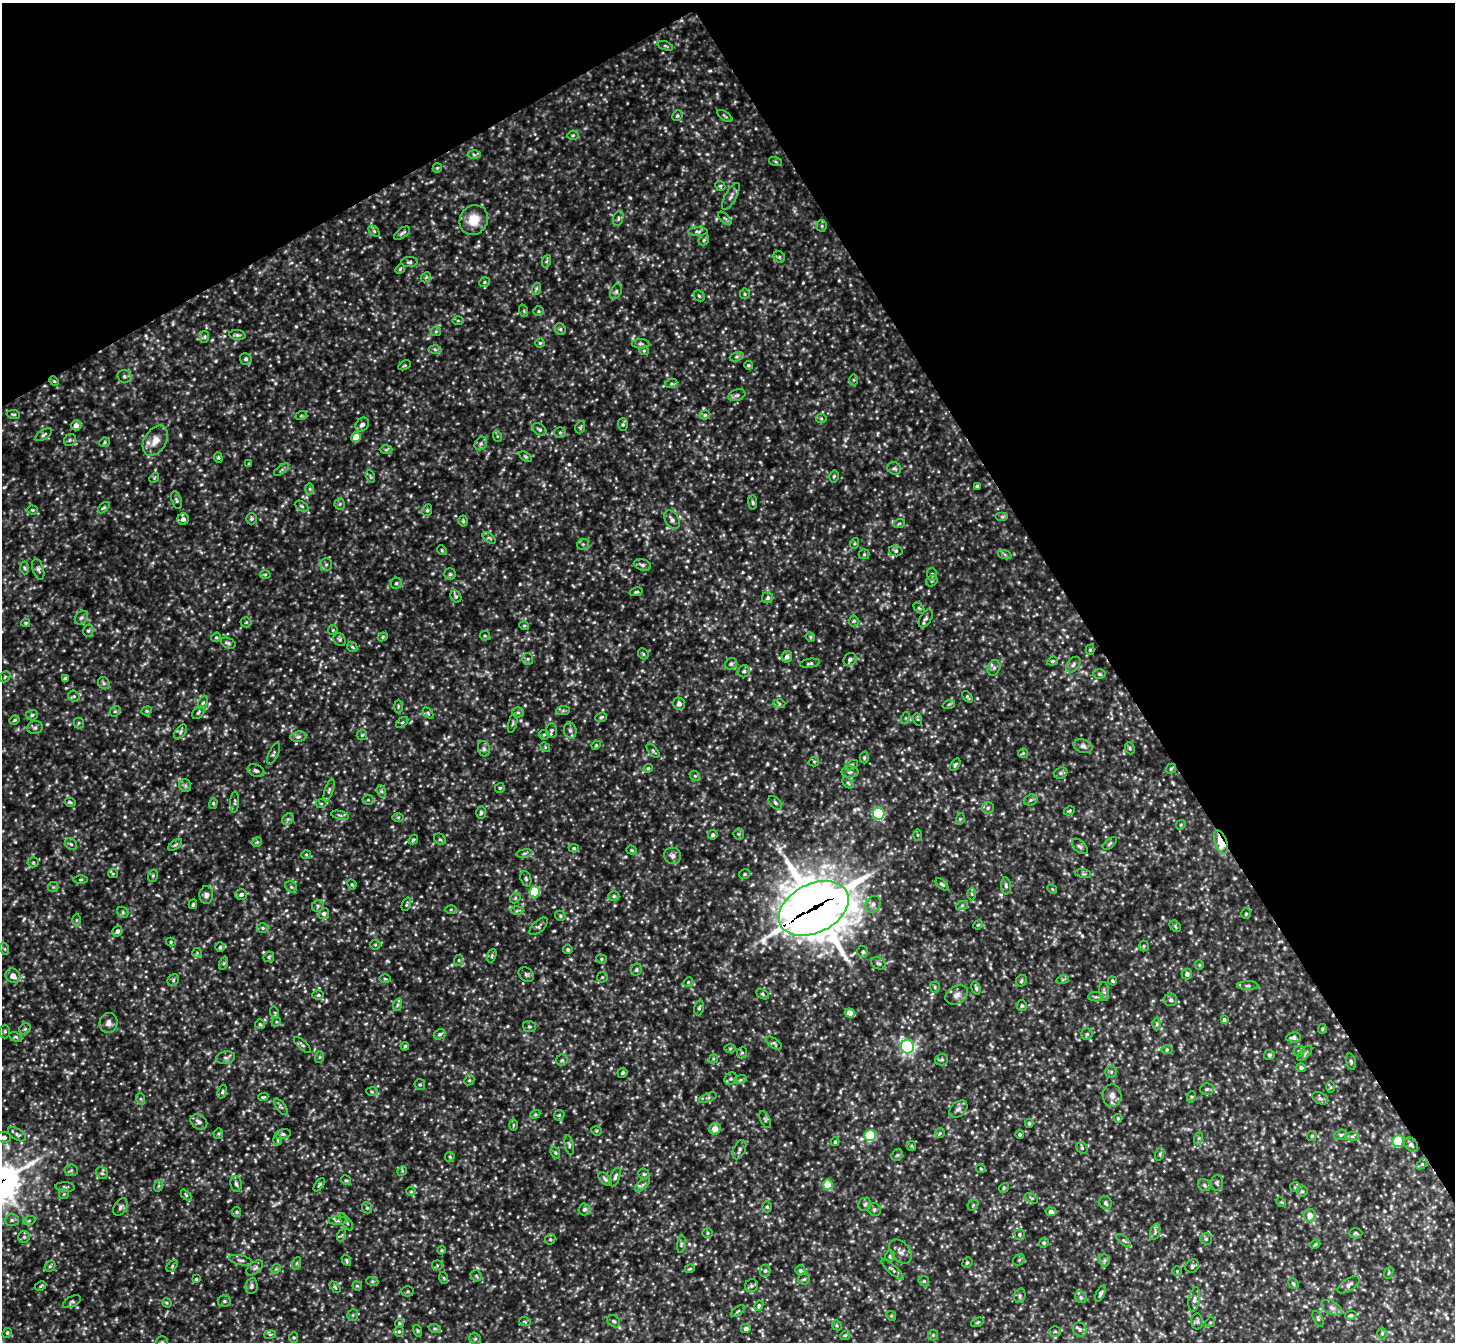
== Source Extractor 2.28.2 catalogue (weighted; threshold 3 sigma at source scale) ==
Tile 3 of 4 x 4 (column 3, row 1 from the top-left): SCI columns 2910-4362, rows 4313-5652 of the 5816 x 5808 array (HDU 1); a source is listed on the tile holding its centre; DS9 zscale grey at full resolution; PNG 1457 x 1344 px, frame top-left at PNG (2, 3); each listed source drawn as its Kron ellipse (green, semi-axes under 4 px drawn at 4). Shown black and unused: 31% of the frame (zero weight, under 2 of 3 exposures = <1% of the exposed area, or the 3 px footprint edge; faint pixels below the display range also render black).
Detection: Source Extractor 2.28.2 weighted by HDU 2 'WHT'; one run over the whole footprint, this tile lists its part. Background 0.204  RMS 0.021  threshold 0.095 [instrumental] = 3 sigma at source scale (4.5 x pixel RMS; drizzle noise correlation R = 1.50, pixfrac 1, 0.05/0.05 arcsec/px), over >= 5 px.
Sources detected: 777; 1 cosmic-ray / hot-pixel residue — neither listed nor drawn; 6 inside a brighter listed object's ellipse — not listed separately; of the other 770, all 500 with FLUX_AUTO >= 2.55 (the completeness limit of this list) listed and drawn (270 fainter detections not listed), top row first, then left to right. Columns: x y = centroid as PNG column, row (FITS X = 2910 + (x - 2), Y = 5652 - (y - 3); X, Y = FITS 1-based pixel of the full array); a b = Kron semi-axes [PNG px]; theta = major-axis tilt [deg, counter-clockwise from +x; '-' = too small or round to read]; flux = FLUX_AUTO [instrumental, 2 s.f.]
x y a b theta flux
665 46 8 4 -21 3.4
677 116 5 5 - 3.3
725 116 9 3 -34 3.1
573 135 5 5 - 3.1
474 155 6 4 -4 4.1
776 162 7 3 -19 2.7
437 168 5 4 - 2.7
720 186 5 4 - 3
731 196 15 5 61 9.2
618 218 8 5 72 5.1
725 218 8 3 -44 2.9
474 220 15 13 58 42
822 226 5 5 - 3.4
374 231 6 4 -46 3.5
698 231 10 4 0 4.1
402 233 9 5 35 5.3
704 240 6 5 - 3.5
779 257 6 5 - 3.5
547 261 6 4 70 3.1
409 262 8 5 2 4.2
400 269 5 4 - 2.7
426 277 6 4 45 2.8
484 282 5 4 - 3.4
536 289 6 4 72 3.2
616 291 8 5 64 5.1
745 294 5 5 - 3.1
699 296 6 5 - 3.4
524 311 6 4 -72 2.8
539 311 5 5 - 3.2
458 321 6 4 -1 3
560 329 6 5 - 4.1
436 331 5 5 - 2.7
237 335 8 5 -5 5.1
205 337 6 4 84 2.9
540 343 4 4 - 3.1
641 344 9 4 0 4.6
435 349 6 4 -3 3.2
644 351 5 4 - 2.5
737 357 7 4 19 3.9
246 359 6 5 - 5.3
405 365 6 4 30 2.7
748 365 4 4 - 3.3
124 376 7 6 - 5.1
854 380 6 4 89 3.2
54 381 5 4 - 2.6
671 384 6 4 19 3.4
737 395 9 5 19 5.8
13 414 7 3 -10 2.9
705 415 5 4 - 3.5
301 416 6 3 19 2.6
821 418 5 5 - 3.3
623 424 6 5 - 3.5
76 425 5 5 - 12
362 425 8 6 47 9
580 427 6 4 69 3
539 429 8 5 -38 5.3
560 432 6 5 - 3.9
44 435 9 4 33 4.5
497 436 5 3 - 2.6
356 437 5 4 - 39
70 440 6 5 - 4.8
155 441 16 11 59 23
104 442 5 5 - 3.2
481 443 7 5 54 4.9
386 450 6 4 2 3.2
526 457 7 4 -31 3
218 458 5 4 - 2.6
249 464 4 3 - 2.6
894 468 7 6 - 4.8
282 470 9 3 35 3.4
370 476 6 4 -71 2.8
834 476 6 4 76 3.3
154 478 5 4 - 2.6
977 486 4 3 - 5
310 489 6 4 -90 3.3
176 500 9 5 -72 4.7
753 503 7 4 -82 3.6
340 504 5 5 - 3.3
302 506 7 4 -28 3.7
104 508 7 4 43 3.6
33 510 5 4 - 2.6
427 510 6 4 69 3.3
1002 516 6 4 0 3.4
183 519 6 5 - 8.6
251 519 5 5 - 3.5
672 520 10 6 -57 9
463 521 5 4 - 3.2
899 524 6 3 20 2.7
489 538 7 4 -36 3.8
855 543 5 3 - 2.5
583 544 6 5 - 4.4
442 550 5 4 - 2.7
896 551 7 5 -14 4.3
864 554 5 5 - 2.8
1005 555 7 4 -20 4
326 564 6 5 - 4.8
642 565 9 5 -17 5.7
25 568 6 4 -87 3.2
38 569 11 5 -73 6.2
265 574 5 3 - 2.8
450 574 5 5 - 4.2
932 574 6 5 - 3.5
932 581 6 5 - 3.9
396 583 5 5 - 4.1
636 592 7 4 13 3.5
456 597 6 5 - 3.4
768 598 5 5 - 4.4
919 608 6 4 -44 3
81 618 7 6 - 5.5
926 618 10 5 59 6.1
854 621 5 5 - 2.9
246 622 5 5 - 2.9
26 623 4 3 - 2.6
524 626 5 4 - 2.7
333 630 5 5 - 3.1
88 631 6 5 - 4.2
485 636 5 4 - 2.9
216 637 5 4 - 2.8
383 637 5 4 - 2.7
810 637 5 4 - 2.7
340 639 7 5 -56 4.3
228 643 8 5 -22 4.6
352 647 6 4 -44 3
1090 650 5 4 - 2.9
643 654 6 5 - 3.3
787 657 6 5 - 8.4
528 659 6 5 - 4.1
850 659 7 5 46 6.7
1052 661 5 4 - 2.8
810 663 10 4 9 4.4
731 664 6 5 - 4.4
1073 665 9 6 52 6
994 668 8 6 70 5.7
744 671 6 6 - 6
1100 674 6 5 - 4.1
5 677 6 5 - 2.9
65 678 4 3 - 6.5
104 683 6 5 - 4.3
74 696 6 5 - 4.2
967 697 6 3 -48 2.9
203 703 7 4 61 3.7
679 704 6 5 - 9
779 704 6 4 -2 3.6
949 704 6 4 18 3
398 706 7 3 90 2.9
115 711 6 5 - 3.4
147 711 5 4 - 3.2
563 711 7 4 1 3.9
198 712 7 5 51 4.2
518 712 5 5 - 4.3
428 713 6 4 -47 2.8
32 715 6 5 - 4.1
601 717 6 4 19 3.6
906 718 6 4 71 2.9
917 719 6 4 -70 2.6
15 720 5 3 - 2.9
402 722 7 3 36 3
79 723 5 5 - 2.9
513 723 10 3 75 3.3
35 728 8 6 12 6.4
551 730 7 5 86 4.8
570 730 8 6 -75 6.2
181 732 8 5 54 4.9
362 735 5 5 - 3.1
544 735 5 4 - 2.8
298 737 8 5 6 5.3
596 745 4 4 - 2.8
1083 746 10 6 -18 7.3
545 747 5 4 - 2.6
1130 748 6 4 -70 3.4
484 749 8 6 -74 5.2
653 751 8 3 -50 3.2
1023 753 5 4 - 2.8
273 754 11 4 66 4.7
864 758 6 4 -89 3.1
814 762 5 4 - 2.6
851 765 7 4 27 3.6
955 765 7 4 59 3.7
648 768 4 4 - 2.6
1171 769 5 4 - 3.6
256 771 8 6 -23 5.7
850 772 8 5 0 5.2
1061 773 7 5 20 4.7
695 776 6 4 -41 3.4
848 783 6 4 -45 3.2
185 786 6 6 - 4.7
500 788 5 5 - 3.2
329 790 11 4 71 4.7
381 791 6 4 -71 3.5
368 800 5 5 - 2.7
1031 800 7 5 21 4.5
70 802 5 3 - 3.1
235 802 11 4 88 3.9
213 803 5 4 - 2.7
775 803 8 5 -45 4.8
321 804 5 3 - 2.6
988 808 6 5 - 4.7
1069 811 6 4 28 2.7
481 813 6 5 - 4.2
879 814 6 6 - 240
340 815 9 3 -13 3.5
398 817 6 4 1 2.8
288 819 6 5 - 4.4
960 819 6 3 72 2.6
1181 825 5 4 - 2.7
739 834 5 5 - 3.5
713 835 5 4 - 4.7
918 835 6 4 -89 2.8
440 839 6 5 - 3.9
413 840 5 3 - 2.9
257 842 5 4 - 2.7
1221 842 12 6 -71 82
1110 843 8 4 42 3.8
71 844 7 5 -44 4.2
175 845 8 4 35 3.6
1080 846 9 5 -43 5.5
574 848 5 4 - 2.6
632 850 6 4 -21 2.8
524 853 8 4 9 4
306 855 5 4 - 2.8
673 856 8 8 - 8.4
33 862 5 5 - 3.3
113 874 5 4 - 2.7
745 874 6 4 15 3.5
1083 874 8 4 -8 3.6
153 876 6 4 71 3.4
526 879 8 5 -71 4.1
81 880 7 3 0 2.7
352 884 5 3 - 2.8
942 884 7 4 -42 3.9
1006 886 8 5 -84 5.1
53 887 5 5 - 3.5
291 887 6 5 - 3.9
1052 889 5 4 - 2.9
535 892 5 5 - 95
241 894 6 5 - 7.2
972 894 6 4 -89 3.4
206 895 9 7 -88 8.4
614 896 5 5 - 4
515 898 5 4 - 3.4
193 904 5 3 - 3.2
406 904 7 3 68 2.6
873 904 9 7 56 8.6
962 905 6 4 20 3.6
318 906 6 5 - 3.9
814 908 37 24 26 8200
451 910 6 4 1 2.8
517 911 6 4 3 3.6
123 912 6 5 - 3.3
324 914 5 5 - 5.5
1246 914 5 4 - 3.1
560 916 5 4 - 2.9
76 920 6 4 90 2.8
978 925 5 4 - 2.7
538 926 11 5 42 5.2
1175 926 6 5 - 3
263 928 6 5 - 3.8
117 931 5 4 - 6.7
171 942 5 4 - 2.9
375 945 5 5 - 2.8
1144 946 5 5 - 2.7
220 947 5 5 - 3.3
5 949 6 4 -71 3.1
568 950 4 4 - 3.7
863 952 6 5 - 4.1
197 953 5 5 - 3
492 956 7 4 72 3.3
269 957 6 5 - 3.4
601 959 5 4 - 3.1
459 960 6 3 72 2.7
224 963 7 4 71 3.4
878 963 7 5 -27 4.9
1199 965 5 4 - 2.6
636 970 6 5 - 4.1
526 974 8 6 -37 5.1
1187 974 5 5 - 6.4
13 976 8 7 - 16
602 977 5 5 - 3.2
385 979 6 3 -2 2.7
1063 979 6 4 20 3.3
173 980 6 5 - 3.8
1021 981 6 5 - 4
1112 981 5 3 - 2.9
688 982 5 4 - 2.6
1248 986 10 4 0 5.5
935 987 5 5 - 3.1
976 988 7 3 -73 3.9
1104 991 9 5 -84 4.7
762 994 7 4 -29 3.6
318 995 6 5 - 4
957 995 12 8 29 12
1096 997 8 4 0 3.7
1171 1000 6 6 - 5.4
397 1005 6 4 71 3.6
1022 1006 5 5 - 3.9
699 1008 7 5 78 4.3
275 1013 6 4 -72 2.7
850 1013 5 4 - 20
1224 1020 3 3 - 4.6
276 1022 5 4 - 2.7
109 1023 10 9 - 11
260 1024 5 5 - 3.5
1157 1024 6 4 89 3.2
529 1027 6 5 - 3.5
25 1029 6 5 - 3.4
1322 1029 5 4 - 2.8
5 1031 7 5 -90 3.8
440 1034 6 5 - 4.7
1087 1034 6 6 - 4.1
16 1037 7 4 -24 3.4
1294 1037 7 5 5 7.1
774 1043 9 4 -35 4.5
302 1045 11 4 -41 4.5
405 1046 4 3 - 3.1
907 1047 7 6 - 430
730 1048 6 4 1 2.8
1167 1050 6 4 1 2.7
1299 1051 5 5 - 4
742 1053 6 5 - 3.4
1305 1053 9 5 45 5.2
1269 1055 5 5 - 3.6
320 1057 6 4 70 2.7
226 1058 10 6 8 6.3
713 1059 5 4 - 2.6
562 1060 5 5 - 3.9
942 1060 6 5 - 4.1
1351 1062 8 4 -74 3.9
1301 1068 5 4 - 4.9
1111 1072 6 6 - 4.3
622 1073 5 4 - 3.6
731 1079 7 5 45 4.9
469 1080 5 4 - 2.9
740 1080 6 4 18 3.5
420 1084 5 5 - 3.5
1331 1087 6 4 90 2.8
1207 1089 7 5 3 4.5
222 1092 7 4 72 3.4
372 1092 6 4 -3 3.2
1112 1096 11 9 -88 14
263 1097 5 3 - 2.9
1191 1097 6 4 72 3
708 1098 9 3 21 3.2
1320 1098 8 5 -27 5.6
141 1099 6 4 -72 2.9
281 1107 10 4 -52 4.4
958 1109 10 7 40 8.3
535 1114 5 4 - 2.9
559 1115 6 5 - 3.3
1118 1118 4 3 - 2.6
765 1119 9 4 -64 4.3
199 1122 9 7 -35 9.1
1029 1123 4 4 - 2.9
513 1125 6 3 90 2.6
715 1129 6 5 - 21
596 1131 5 4 - 2.9
940 1133 5 5 - 3
17 1134 10 5 -33 6.2
218 1134 5 5 - 3
283 1134 8 4 13 4.7
1020 1134 4 4 - 3.4
870 1135 6 5 - 160
1341 1135 7 5 20 3.8
1312 1136 5 5 - 2.5
1352 1136 7 4 1 4.3
4 1137 7 5 -4 8.3
1199 1138 6 4 71 3.1
278 1140 5 3 - 2.6
1398 1141 6 5 - 140
835 1142 4 3 - 3.3
569 1145 10 4 -78 4.3
1411 1145 8 6 -45 5.9
911 1146 5 4 - 2.7
1082 1148 6 5 - 3.7
739 1150 10 6 65 6.5
555 1153 6 4 -68 3.2
1160 1154 6 4 72 3.3
897 1155 6 5 - 3.3
450 1157 5 5 - 2.8
1422 1164 6 4 45 3.3
981 1169 5 4 - 2.6
71 1170 6 6 - 4.2
402 1171 5 4 - 2.6
102 1173 6 5 - 4.2
644 1174 6 5 - 3.6
615 1177 10 4 69 5.6
605 1179 8 4 -45 5.1
346 1180 5 4 - 3
1217 1183 8 6 86 4.3
236 1184 8 5 -77 5.7
319 1185 8 3 53 3
642 1185 9 4 42 5.2
828 1185 5 5 - 56
1204 1185 7 5 -34 5
158 1186 6 4 71 3.2
65 1187 10 5 -4 4.3
1295 1187 5 5 - 2.9
1004 1188 5 4 - 2.9
411 1191 5 4 - 2.6
1302 1191 5 5 - 3.7
64 1194 5 5 - 2.8
186 1195 6 4 -46 2.8
1032 1198 7 4 -32 3.1
1281 1202 5 4 - 2.6
1106 1203 7 6 - 6.3
865 1205 7 6 - 5.7
973 1205 6 5 - 3.4
120 1207 9 6 59 6
767 1207 5 5 - 3.7
367 1208 6 5 - 3.5
584 1209 6 6 - 6.5
874 1209 7 6 - 4.7
237 1212 5 4 - 2.9
1051 1212 5 4 - 7.2
1310 1215 6 6 - 17
12 1220 7 6 - 4.9
29 1221 6 4 19 3.2
338 1221 9 4 1 4.5
346 1222 10 4 -55 4.6
1155 1232 8 4 72 5.2
707 1233 5 4 - 2.9
1355 1233 7 5 1 3.3
342 1235 6 4 71 3.1
1019 1235 5 5 - 4.2
24 1237 6 5 - 4.7
550 1239 5 5 - 3.5
1206 1239 5 5 - 3.8
1124 1240 8 4 -39 3.9
1044 1243 5 4 - 3
681 1244 8 4 82 3.9
1315 1244 5 4 - 2.7
441 1250 4 3 - 2.8
900 1252 14 9 -50 10
890 1256 5 4 - 3
240 1260 12 5 -12 5.6
346 1260 6 4 -62 3.1
1019 1260 6 5 - 3.7
1104 1260 6 5 - 4.6
297 1263 6 4 71 3
967 1263 5 5 - 3.9
437 1265 5 5 - 3
50 1266 6 4 42 3.3
172 1266 7 4 46 3
1192 1266 7 6 - 4
255 1268 10 5 39 6.5
276 1269 5 4 - 2.9
690 1269 5 3 - 2.6
800 1270 5 4 - 4.4
893 1270 14 4 -42 6.9
765 1271 6 5 - 4.6
1177 1271 5 4 - 2.7
1389 1273 6 4 70 2.8
476 1276 6 5 - 3.5
444 1278 6 3 -71 2.7
196 1279 4 3 - 2.9
804 1279 6 5 - 3.7
372 1281 6 4 -18 3
924 1281 5 5 - 3.1
1293 1284 6 4 -47 3.3
1349 1285 13 6 34 7.5
41 1286 6 4 28 2.8
251 1286 8 6 81 5.1
357 1286 4 4 - 2.7
751 1286 7 6 - 4.6
335 1287 6 4 -47 3
408 1291 6 5 - 3.6
1100 1293 9 4 63 4.7
1020 1296 7 5 71 4.3
1081 1297 6 5 - 4.3
1194 1299 12 5 80 8.2
224 1301 6 5 - 4.4
72 1302 10 5 26 4.4
167 1303 5 4 - 2.6
759 1305 5 4 - 3.4
1332 1308 11 6 -28 8.3
738 1311 8 4 35 3.3
353 1315 6 5 - 3.3
1351 1315 6 4 12 4
891 1316 5 4 - 2.7
1318 1319 8 4 -65 3.9
614 1321 7 5 -42 4.8
525 1322 6 3 -19 2.5
977 1322 7 4 20 3.2
1197 1322 8 6 89 4.4
1210 1322 5 4 - 2.8
399 1323 4 4 - 2.9
837 1325 5 4 - 2.9
746 1328 5 4 - 6.7
435 1329 6 4 -19 3.5
1080 1329 7 6 - 6.5
399 1331 5 4 - 3.1
418 1331 6 4 -73 2.7
1055 1331 6 5 - 3.3
7 1333 5 4 - 2.8
270 1334 6 4 11 2.7
1382 1334 6 5 - 3.6
845 1335 5 4 - 2.9
933 1335 5 5 - 3.4
294 1338 5 4 - 2.8
475 1339 6 5 - 4.1
162 1342 6 5 - 3.9
Overlapping masked pixels (flux is a lower limit): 2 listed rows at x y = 1221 842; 814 908
Isophote crosses this tile's border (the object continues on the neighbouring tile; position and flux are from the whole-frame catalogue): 2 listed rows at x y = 4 1137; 162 1342